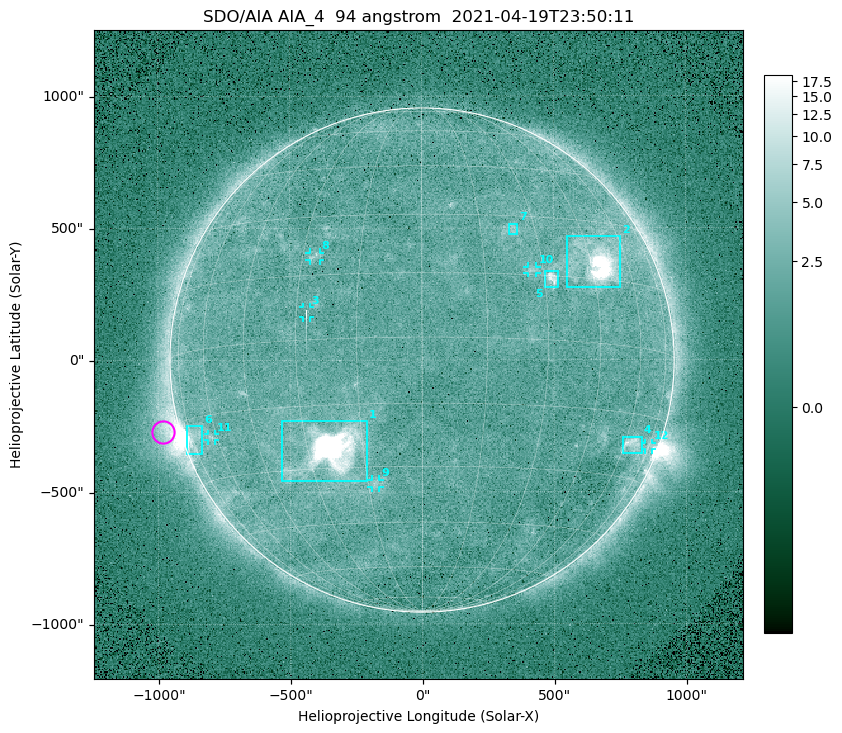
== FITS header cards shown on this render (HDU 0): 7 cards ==
TELESCOP= 'SDO/AIA '
INSTRUME= 'AIA_4   '
WAVELNTH=                   94
WAVEUNIT= 'angstrom'
DATE-OBS= '2021-04-19T23:50:11.12'
CTYPE1  = 'HPLN-TAN'
CTYPE2  = 'HPLT-TAN'

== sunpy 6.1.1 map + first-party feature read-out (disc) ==
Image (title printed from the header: SDO/AIA AIA_4  94 angstrom  2021-04-19T23:50:11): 512 x 512 px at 4.8 arcsec/px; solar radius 955 arcsec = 199 px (full disc in frame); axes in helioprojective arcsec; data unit not stated in the header (colour bar unlabelled)
Orientation: roll -0.138 deg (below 1 deg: not rotated)
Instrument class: DISC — disc imager (sunpy class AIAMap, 94 A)
Bright regions (active regions / flare kernels): reference = the median radial profile (limb darkening/brightening removed); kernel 5 px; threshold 5 sigma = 2.59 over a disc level ~1.81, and >= 1.15x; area >= 9 px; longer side >= 5 px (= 24 arcsec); searched inside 0.97 R_sun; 12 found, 12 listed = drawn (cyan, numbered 1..; 6 of them under ~33 arcsec drawn as corner ticks so the feature stays visible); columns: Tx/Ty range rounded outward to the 10 arcsec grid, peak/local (2 s.f.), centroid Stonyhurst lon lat
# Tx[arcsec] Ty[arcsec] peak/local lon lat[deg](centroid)
1 -540..-210 -460..-230 1936 -23 -26
2 550..750 270..470 35 +47 +19
3 -450..-420 160..200 148 -27 +6
4 760..830 -360..-290 4.6 +64 -22
5 460..520 270..340 6.3 +32 +14
6 -900..-830 -360..-250 6.5 -73 -20
7 330..370 470..520 2.8 +24 +26
8 -430..-380 380..410 2.9 -27 +20
9 -190..-160 -480..-450 2.9 -13 -34
10 400..440 330..360 2.9 +27 +16
11 -810..-780 -300..-280 2.8 -63 -20
12 840..870 -340..-310 2.8 +75 -22
Off-limb structures (1.02-1.3 R_sun): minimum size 50 px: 5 found; the strongest spans PA ~90..115 deg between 1.02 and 1.23 R_sun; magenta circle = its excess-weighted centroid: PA ~105 deg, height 1.07 R_sun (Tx ~-980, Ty ~-270 arcsec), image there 4.6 x the reference